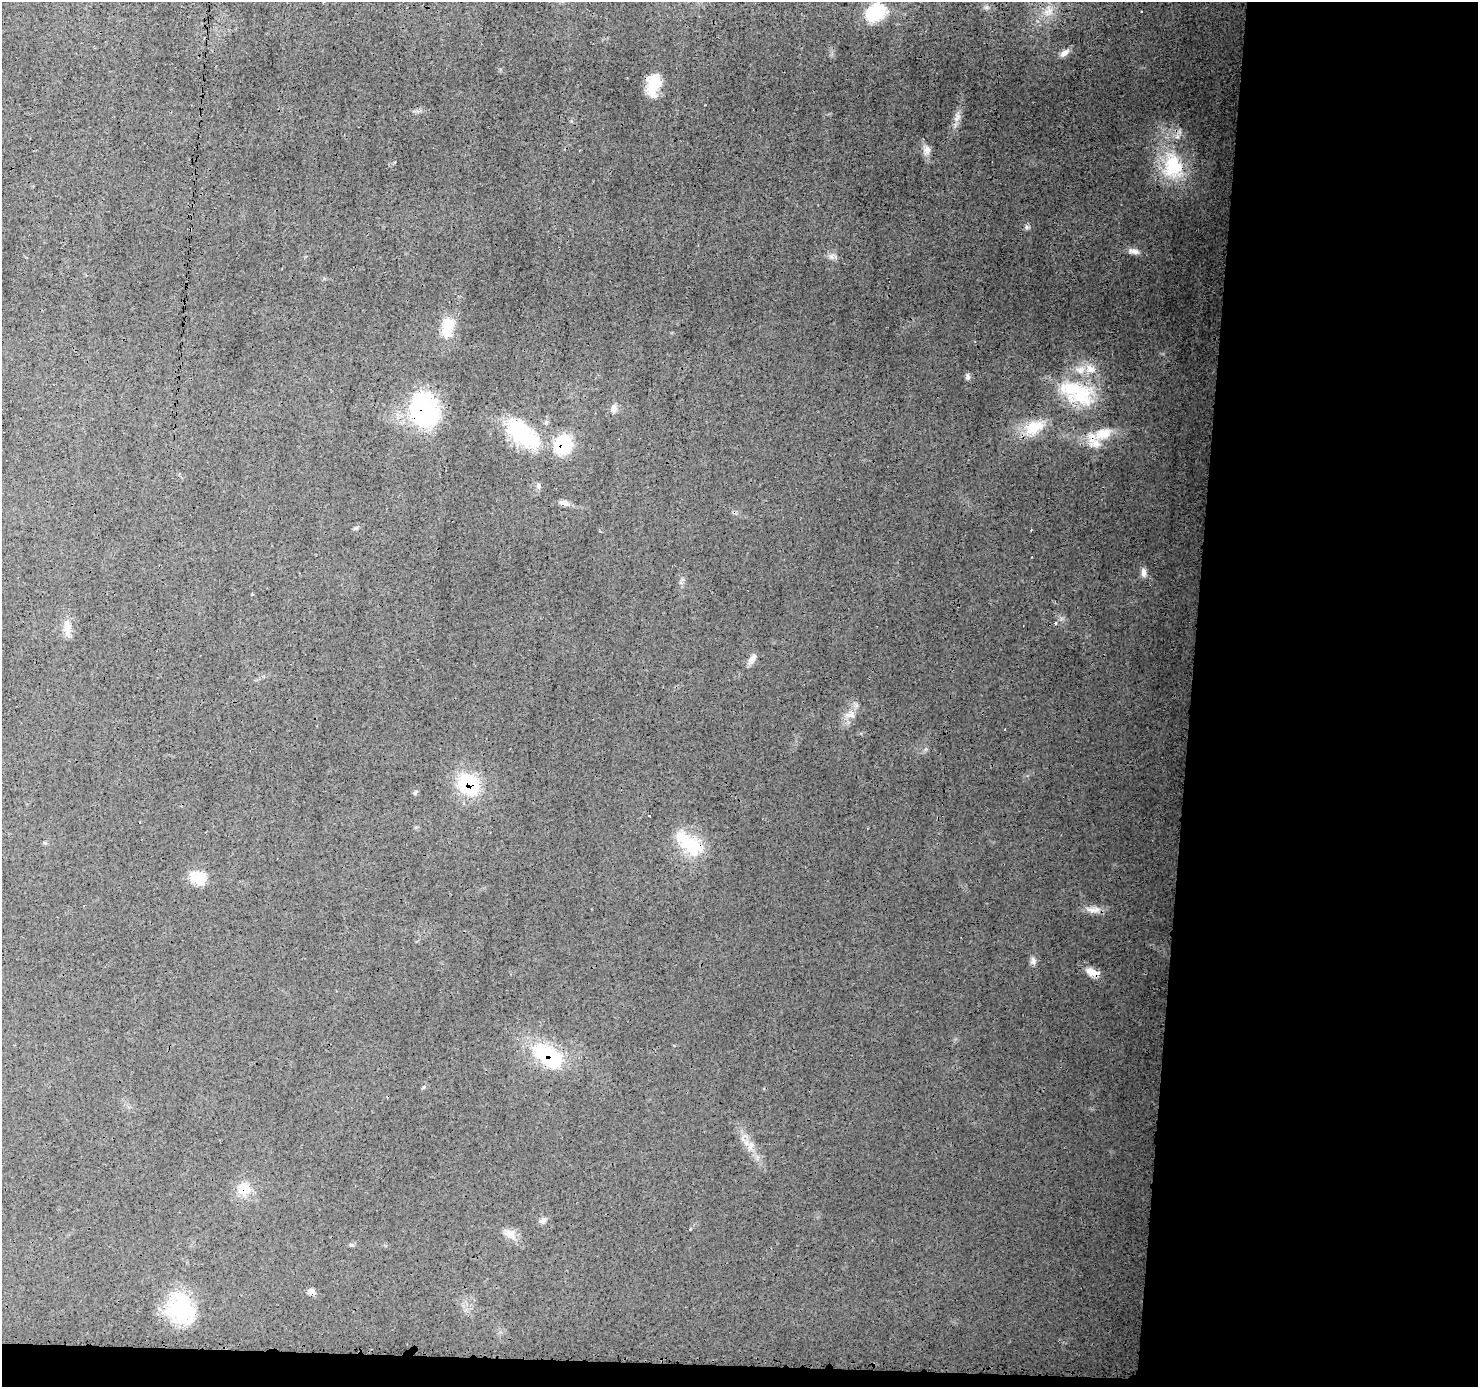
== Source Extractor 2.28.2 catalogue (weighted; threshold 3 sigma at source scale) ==
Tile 9 of 3 x 3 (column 3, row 3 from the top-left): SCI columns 2956-4431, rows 112-1496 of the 4434 x 4474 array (HDU 1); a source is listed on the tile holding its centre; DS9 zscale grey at full resolution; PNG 1480 x 1389 px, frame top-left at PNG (2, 2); no overlay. Shown black and unused: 21% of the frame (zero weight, under 3 of 4 exposures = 2% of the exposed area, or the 3 px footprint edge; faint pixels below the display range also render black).
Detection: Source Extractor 2.28.2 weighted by HDU 2 'WHT'; one run over the whole footprint, this tile lists its part. Background 0.0141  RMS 0.0031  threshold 0.0138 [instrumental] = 3 sigma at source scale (4.5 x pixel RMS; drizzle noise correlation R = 1.50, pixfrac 1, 0.05/0.05 arcsec/px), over >= 5 px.
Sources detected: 45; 2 cosmic-ray / hot-pixel residue — not listed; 3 inside a brighter listed object's ellipse — not listed separately; the other 40 listed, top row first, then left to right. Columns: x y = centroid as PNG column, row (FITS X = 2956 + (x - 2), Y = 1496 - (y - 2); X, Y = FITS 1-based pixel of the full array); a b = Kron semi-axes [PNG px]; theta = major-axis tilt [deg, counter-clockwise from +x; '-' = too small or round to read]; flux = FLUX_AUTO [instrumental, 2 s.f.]
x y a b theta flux
1049 11 14 11 64 3.7
875 13 26 19 29 10
1064 53 13 7 32 1.6
653 84 26 13 75 7.7
957 117 13 6 81 1.8
927 149 10 9 - 1.8
1172 166 39 28 -85 18
1026 227 7 4 -90 0.63
1135 251 11 7 -17 1.5
831 257 8 4 -37 0.93
448 327 29 15 78 6.9
1090 369 13 11 -39 3.4
968 377 9 5 -89 0.75
1077 392 48 24 -26 21
614 408 11 8 84 1.5
424 410 34 28 -72 40
1034 427 25 16 27 8.7
523 434 48 23 -38 21
1103 434 23 14 19 7.2
563 444 19 17 76 14
539 486 10 4 90 0.71
564 503 14 6 -24 1.5
1143 572 11 7 -84 1.4
1055 623 4 3 - 0.67
68 628 17 8 -79 2.6
752 659 14 7 55 1.6
850 715 13 8 -1 2
469 784 24 19 -53 18
649 816 3 2 - 0.33
691 845 33 22 -44 12
198 878 21 14 -14 5.5
1093 910 21 6 -7 2.5
1033 960 11 4 -75 0.95
1093 972 16 8 -19 3.4
548 1055 39 20 -32 21
244 1189 16 14 -78 4.4
543 1221 10 6 32 1
510 1234 17 10 -35 2.7
312 1291 8 7 - 1.1
181 1308 36 26 -68 19
Overlapping masked pixels (flux is a lower limit): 8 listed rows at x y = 424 410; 1103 434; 563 444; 469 784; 691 845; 1093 972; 548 1055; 244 1189
Isophote crosses this tile's border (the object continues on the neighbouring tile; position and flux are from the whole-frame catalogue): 1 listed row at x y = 875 13
Unlisted compact peaks at least as high as the median listed source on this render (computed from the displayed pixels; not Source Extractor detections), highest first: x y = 415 793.